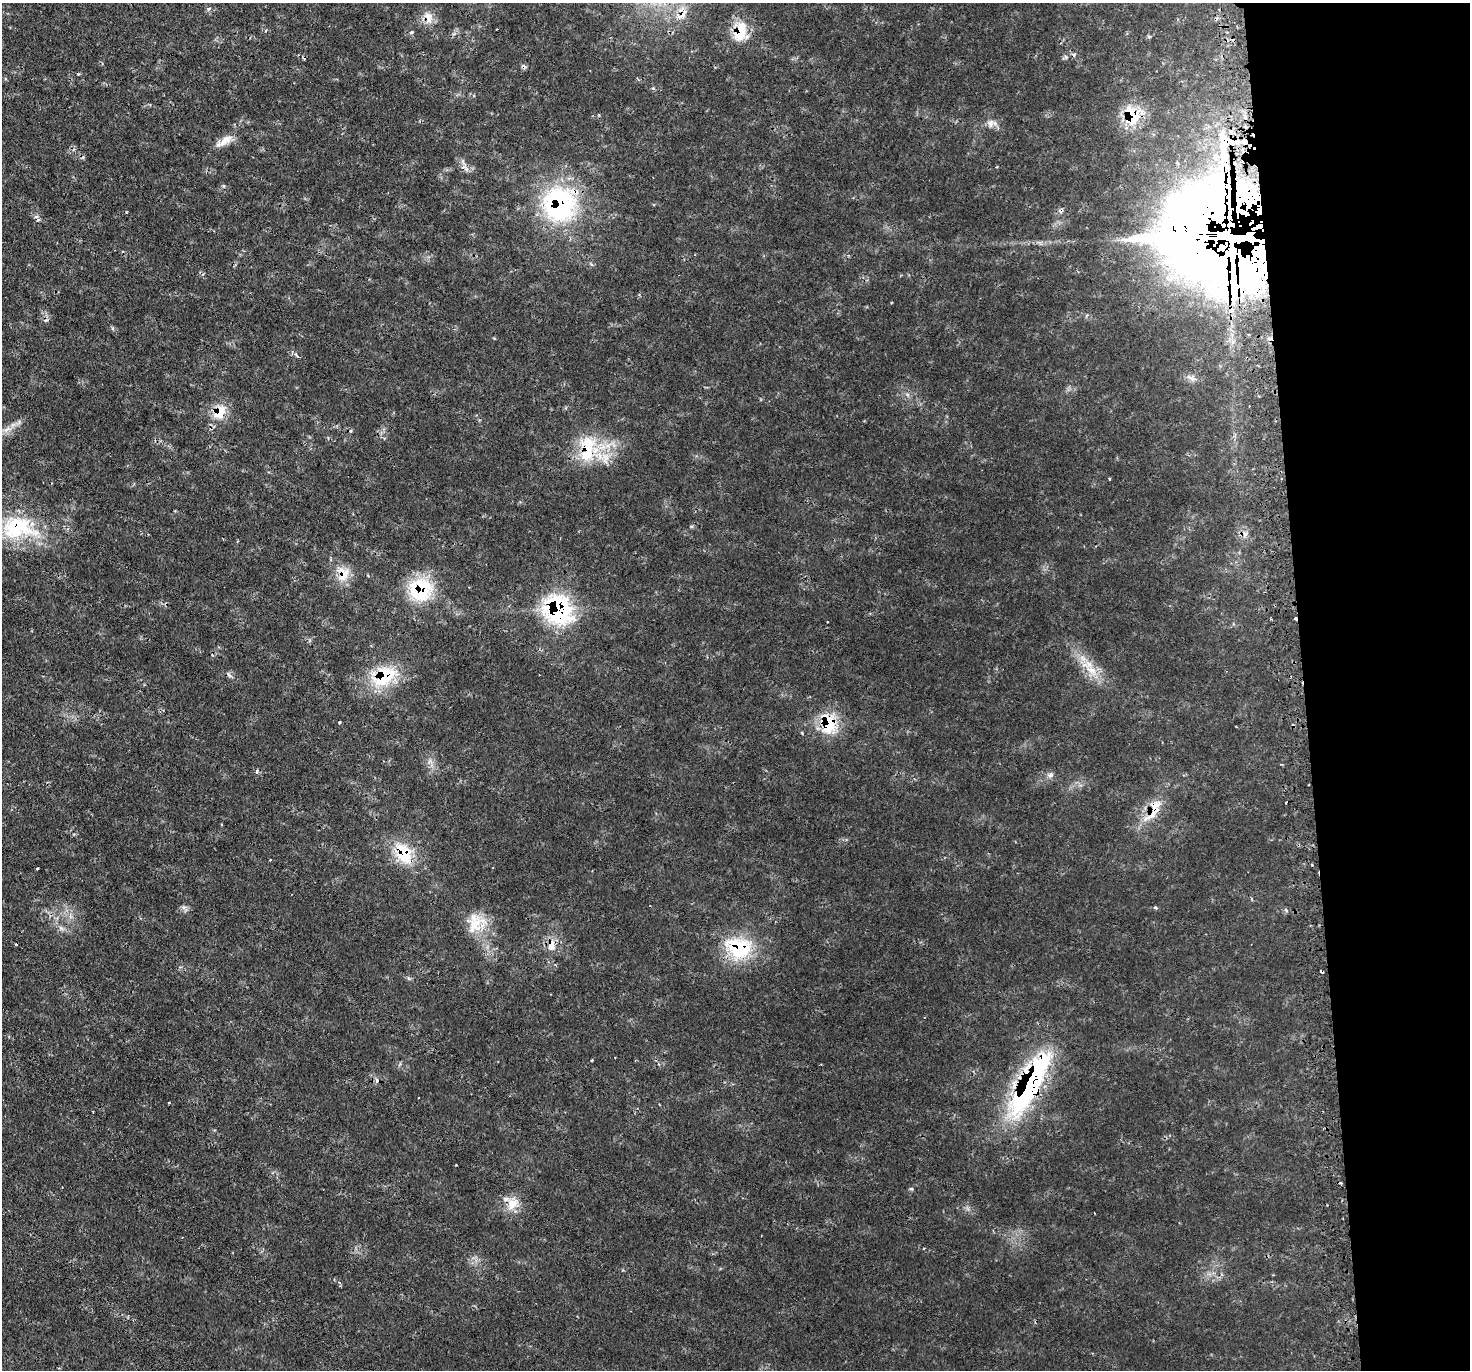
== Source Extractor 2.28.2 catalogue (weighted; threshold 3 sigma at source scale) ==
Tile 6 of 3 x 3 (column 3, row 2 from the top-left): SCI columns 2959-4426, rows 1506-2873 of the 4442 x 4420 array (HDU 1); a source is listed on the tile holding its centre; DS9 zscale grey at full resolution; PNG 1472 x 1372 px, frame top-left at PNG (2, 3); no overlay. Shown black and unused: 12% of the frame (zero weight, under 2 of 3 exposures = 3% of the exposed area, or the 3 px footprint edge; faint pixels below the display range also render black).
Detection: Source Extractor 2.28.2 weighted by HDU 2 'WHT'; one run over the whole footprint, this tile lists its part. Background 0.0718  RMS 0.0055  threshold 0.0247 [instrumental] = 3 sigma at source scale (4.5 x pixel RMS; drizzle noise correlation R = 1.50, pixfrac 1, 0.05/0.05 arcsec/px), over >= 5 px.
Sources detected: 77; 12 cosmic-ray / hot-pixel residue — not listed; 5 inside a brighter listed object's ellipse — not listed separately; the other 60 listed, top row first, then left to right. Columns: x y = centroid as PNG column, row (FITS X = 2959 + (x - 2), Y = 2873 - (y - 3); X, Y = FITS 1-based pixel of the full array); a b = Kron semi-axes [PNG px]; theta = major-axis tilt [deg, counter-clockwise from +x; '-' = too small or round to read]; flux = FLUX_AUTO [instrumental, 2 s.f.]
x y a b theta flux
209 9 6 3 69 0.86
682 15 23 9 37 7.6
428 18 18 10 -79 6.3
497 29 3 2 - 0.82
740 31 26 16 -89 17
411 32 6 4 20 0.81
1066 57 6 4 -57 0.89
524 67 7 5 -33 1.3
653 88 5 5 - 0.86
1132 116 23 16 -75 23
990 123 11 9 52 3.4
1231 132 6 6 - 1.9
225 140 24 10 32 6.8
463 167 7 4 18 1.3
224 186 6 4 -90 0.73
560 204 40 38 77 90
1242 207 80 40 86 1500
36 216 6 4 20 0.95
1231 237 45 24 -8 13000
1039 242 7 4 -19 1.3
1191 377 14 8 -15 2.9
220 412 21 15 61 13
7 429 16 6 24 4.4
587 448 43 22 88 28
1109 478 3 3 - 0.68
691 526 6 4 0 0.79
18 527 51 31 -4 50
1245 534 9 6 71 2.4
343 573 21 15 89 11
420 590 29 27 36 33
557 610 29 25 -59 79
1295 619 3 3 - 3.9
827 621 3 2 - 0.57
1091 671 21 11 -44 11
229 675 10 4 -46 1.3
384 676 31 21 34 33
339 722 3 3 - 0.89
828 723 25 17 -85 25
430 761 7 6 - 2
257 771 6 3 72 0.7
1050 775 9 7 -13 2.1
1153 810 44 13 58 16
404 853 32 18 -66 22
270 860 3 2 - 0.41
37 869 3 2 - 0.92
184 907 6 6 - 1.5
1155 908 3 3 - 5.6
1286 910 6 4 -45 0.93
474 924 30 21 35 16
61 928 8 5 -45 1.7
16 944 3 2 - 0.73
551 946 17 10 82 6.4
739 948 32 26 -23 39
409 978 7 4 -45 0.95
615 1057 2 2 - 0.42
592 1060 3 3 - 0.5
1029 1084 84 23 62 120
169 1103 3 2 - 0.66
456 1165 3 2 - 0.47
512 1204 20 16 53 9.4
Overlapping masked pixels (flux is a lower limit): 23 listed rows (the first 20) at x y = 682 15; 428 18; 740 31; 524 67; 1132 116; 560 204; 1242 207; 1231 237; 220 412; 587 448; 18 527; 343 573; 420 590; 557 610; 1295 619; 384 676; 828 723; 1153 810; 404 853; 551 946
Isophote crosses this tile's border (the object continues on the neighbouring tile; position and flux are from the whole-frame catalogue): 1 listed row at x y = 18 527
Unlisted compact peaks at least as high as the median listed source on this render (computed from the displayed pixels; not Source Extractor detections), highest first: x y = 911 1189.